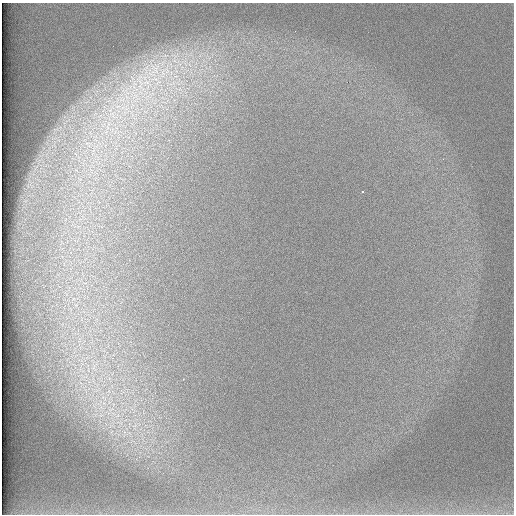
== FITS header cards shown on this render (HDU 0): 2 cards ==
NAXIS1  =                  512 /
NAXIS2  =                  512 /

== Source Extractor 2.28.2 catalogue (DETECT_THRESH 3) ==
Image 512 x 512 px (HDU 0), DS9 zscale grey, 1 PNG px = 1 image px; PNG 516 x 516 px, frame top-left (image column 1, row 512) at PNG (2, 3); no overlay
Background 97.8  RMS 2.9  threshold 8.76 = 3 sigma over >= 5 px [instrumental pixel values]
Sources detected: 3; all 3 listed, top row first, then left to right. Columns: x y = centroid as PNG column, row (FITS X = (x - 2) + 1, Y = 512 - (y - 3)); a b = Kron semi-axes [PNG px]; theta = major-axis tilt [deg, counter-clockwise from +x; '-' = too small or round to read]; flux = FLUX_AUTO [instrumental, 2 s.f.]
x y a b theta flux
154 69 33 20 68 13000
147 83 18 10 -22 4200
363 191 3 3 - 330